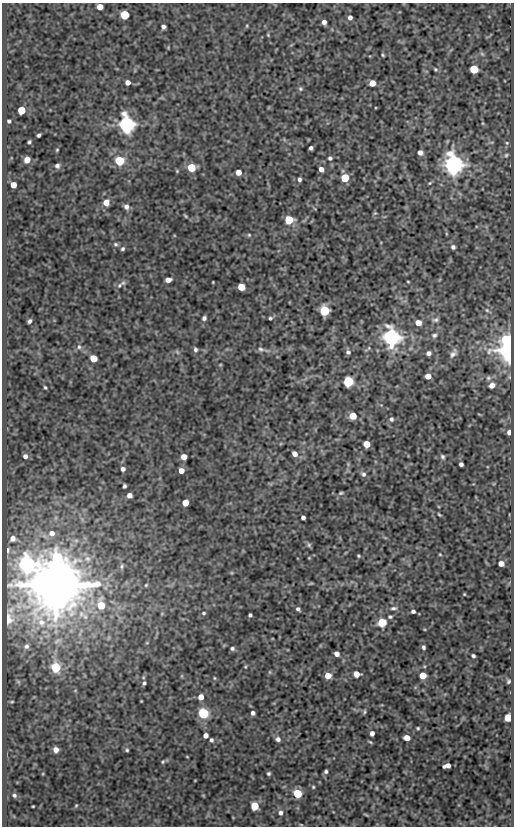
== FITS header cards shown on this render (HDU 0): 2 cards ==
NAXIS1  =                  512
NAXIS2  =                  824

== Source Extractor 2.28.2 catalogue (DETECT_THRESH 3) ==
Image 512 x 824 px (HDU 0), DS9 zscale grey, 1 PNG px = 1 image px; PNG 516 x 828 px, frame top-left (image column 1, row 824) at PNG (2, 3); no overlay
Background 136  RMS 0.68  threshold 2.03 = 3 sigma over >= 5 px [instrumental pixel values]
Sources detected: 163; all 163 listed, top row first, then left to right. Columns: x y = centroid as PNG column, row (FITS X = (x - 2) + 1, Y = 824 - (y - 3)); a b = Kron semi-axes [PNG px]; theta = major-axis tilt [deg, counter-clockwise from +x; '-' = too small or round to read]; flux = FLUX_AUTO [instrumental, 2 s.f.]
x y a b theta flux
100 7 5 5 - 530
125 15 5 5 - 2400
350 17 5 5 - 160
324 22 5 4 - 180
247 26 5 3 - 38
163 27 4 4 - 120
268 35 4 3 - 41
383 55 3 2 - 48
435 69 5 4 - 56
474 69 5 5 - 1500
128 82 4 4 - 280
372 83 5 5 - 670
300 89 6 5 - 78
21 110 5 5 - 1400
9 121 3 3 - 78
126 124 6 6 - 25000
39 135 4 3 - 88
29 142 3 3 - 68
507 143 5 3 - 45
311 148 4 4 - 100
57 150 3 3 - 46
420 153 5 4 - 190
506 155 5 4 - 57
330 158 5 5 - 88
27 160 5 5 - 490
119 161 5 5 - 2900
453 165 7 6 - 37000
57 166 6 5 - 120
191 167 5 5 - 1500
321 169 5 4 - 250
238 172 5 4 - 410
345 178 5 5 - 1600
299 179 5 4 - 100
430 183 5 4 - 52
13 185 5 5 - 540
106 202 6 6 - 450
126 207 7 6 - 180
375 213 6 4 41 54
186 216 6 3 -37 52
289 220 5 5 - 1900
249 235 5 5 - 59
115 244 6 6 - 95
453 247 5 5 - 100
123 249 5 4 - 82
168 280 5 4 - 250
213 282 3 2 - 32
408 282 3 2 - 36
119 285 8 6 42 150
241 287 5 5 - 940
487 310 6 5 - 92
325 311 6 5 - 3700
204 318 5 5 - 120
270 318 5 4 - 74
436 320 8 5 11 110
29 321 4 3 - 110
418 323 5 5 - 450
434 335 7 6 - 110
391 337 7 6 - 29000
79 347 7 5 -90 120
195 349 6 5 - 100
261 349 9 6 -16 130
509 350 7 6 - 60000
177 352 7 4 -45 72
348 352 6 5 - 110
429 353 5 4 - 160
453 353 13 6 56 200
94 358 5 5 - 860
220 365 5 3 - 37
428 376 5 5 - 450
488 378 8 7 - 130
348 381 5 5 - 4700
492 385 7 6 - 260
45 387 4 3 - 57
353 416 5 5 - 840
391 419 6 5 - 91
509 432 4 4 - 170
367 444 5 5 - 810
295 454 5 5 - 280
25 456 6 5 - 180
184 457 5 5 - 390
443 457 6 5 - 86
461 464 4 4 - 130
123 469 5 5 - 150
181 471 5 4 - 370
363 474 7 6 - 120
124 486 4 3 - 87
341 493 6 3 16 62
129 495 5 4 - 240
185 503 5 5 - 660
439 514 4 3 - 51
303 517 4 4 - 130
52 533 6 6 - 240
13 538 5 4 - 210
309 545 7 5 -66 80
7 550 4 2 - 60
440 554 4 3 - 38
358 556 4 3 - 53
57 558 12 11 - 3000
309 558 3 3 - 33
26 564 7 7 - 22000
501 564 5 5 - 320
122 566 8 6 67 120
311 583 6 3 19 42
55 585 15 14 - 240000
146 585 5 5 - 57
464 594 3 2 - 36
101 605 9 7 -83 1100
393 608 9 5 1 120
298 609 4 4 - 100
413 611 4 3 - 100
204 613 5 4 - 66
250 615 4 3 - 82
390 617 6 4 -8 70
8 619 12 8 -84 320
382 622 5 5 - 1900
108 638 7 4 71 67
147 643 5 3 - 39
26 646 7 6 - 130
424 647 4 3 - 90
232 649 5 5 - 94
337 654 5 4 - 220
473 656 4 3 - 90
56 667 9 8 - 1200
245 667 5 3 - 43
357 674 5 5 - 400
328 675 5 5 - 550
423 675 5 5 - 750
182 676 6 3 -72 46
143 677 5 3 - 53
214 678 5 3 - 43
509 681 5 4 - 73
144 683 5 4 - 87
201 697 5 5 - 370
141 701 2 2 - 28
12 702 5 3 - 43
364 712 7 3 89 60
203 713 5 5 - 5200
253 713 4 4 - 130
508 718 5 5 - 930
418 728 4 3 - 55
372 733 5 4 - 170
206 735 5 4 - 230
407 738 5 4 - 440
278 739 6 5 - 150
211 740 4 4 - 90
370 742 6 3 -43 52
56 750 5 5 - 210
127 750 4 4 - 64
187 757 3 2 - 30
163 762 5 4 - 54
447 766 7 4 14 270
326 772 4 4 - 90
268 773 4 4 - 76
313 787 4 4 - 52
376 788 5 3 - 39
297 793 5 5 - 2400
14 795 6 5 - 97
76 805 5 4 - 51
33 806 3 2 - 40
255 806 5 5 - 1900
280 813 6 6 - 150
366 815 7 3 -19 51
301 825 5 3 - 42